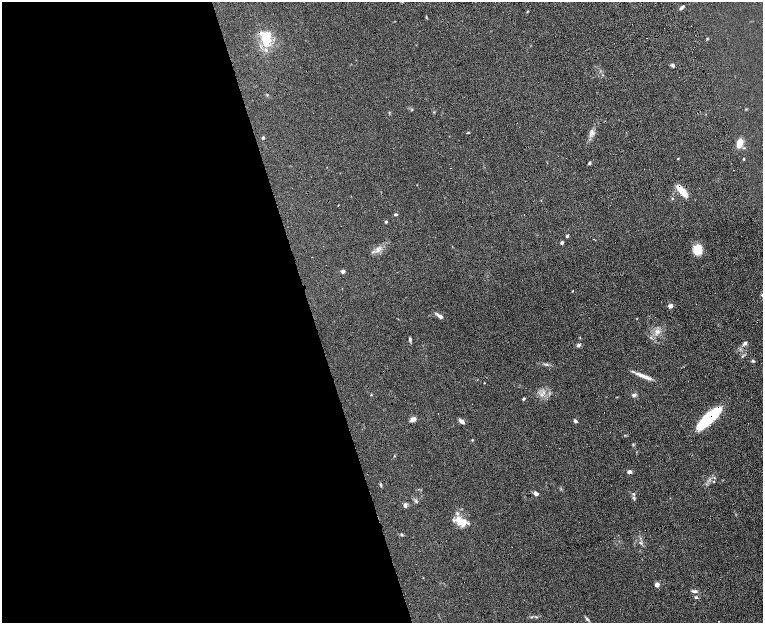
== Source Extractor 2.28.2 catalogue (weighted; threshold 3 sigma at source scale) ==
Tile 9 of 4 x 4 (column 1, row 3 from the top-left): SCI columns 57-1577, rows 1559-2799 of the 6199 x 5478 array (HDU 1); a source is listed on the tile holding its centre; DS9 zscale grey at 2 x 2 block average (1 PNG px = mean of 2 x 2 image px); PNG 765 x 625 px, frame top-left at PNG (2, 2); no overlay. Shown black and unused: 43% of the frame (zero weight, under 8 of 16 exposures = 4% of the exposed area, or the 3 px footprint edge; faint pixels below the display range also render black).
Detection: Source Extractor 2.28.2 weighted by HDU 2 'WHT'; one run over the whole footprint, this tile lists its part. Background 0.0564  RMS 0.004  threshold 0.0164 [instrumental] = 3 sigma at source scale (4.09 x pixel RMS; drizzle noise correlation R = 1.36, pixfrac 0.8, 0.05/0.05 arcsec/px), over >= 5 px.
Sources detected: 65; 2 cosmic-ray / hot-pixel residue — not listed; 5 inside a brighter listed object's ellipse — not listed separately; the other 58 listed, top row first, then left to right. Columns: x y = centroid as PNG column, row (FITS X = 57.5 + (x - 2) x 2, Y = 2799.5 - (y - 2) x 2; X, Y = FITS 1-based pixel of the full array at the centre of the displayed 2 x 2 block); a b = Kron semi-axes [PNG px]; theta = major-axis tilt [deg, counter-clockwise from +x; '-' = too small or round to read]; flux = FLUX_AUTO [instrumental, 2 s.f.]
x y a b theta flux
682 7 7 3 43 2.2
426 17 4 2 - 0.76
266 39 19 11 83 26
707 39 4 3 - 0.71
673 65 4 3 - 1.9
746 109 3 2 - 0.62
591 132 10 3 66 3.8
263 137 4 3 - 1.1
739 143 9 5 68 13
678 159 2 2 - 0.59
744 159 3 3 - 0.72
589 163 4 3 - 1.3
450 168 2 2 - 0.31
680 189 13 7 -46 12
672 199 3 2 - 0.56
338 205 3 2 - 0.36
395 214 4 3 - 1.4
386 222 3 3 - 1
567 236 4 3 - 1.3
594 239 3 2 - 0.44
562 243 3 3 - 2.5
697 249 9 8 - 17
378 250 8 4 82 3.6
372 252 3 2 - 0.79
343 271 4 3 - 2.3
670 306 5 4 - 3.8
440 316 9 4 -36 3.5
657 332 6 4 -27 3.2
410 339 7 3 -85 1.7
745 343 5 4 - 2.2
578 345 4 4 - 2.1
753 361 4 3 - 1.2
644 376 23 4 -24 7.9
484 383 2 2 - 0.47
371 395 3 2 - 0.55
634 395 6 4 15 2.1
523 399 4 3 - 1.4
709 418 26 8 43 63
413 419 7 5 23 4.1
462 421 7 4 -36 3.7
575 421 4 3 - 2.1
472 440 3 2 - 0.69
633 444 3 3 - 0.78
629 472 4 3 - 3.6
714 478 3 2 - 0.66
714 481 3 2 - 0.55
381 485 6 3 -74 1.3
536 493 5 3 - 3.4
634 498 6 3 -72 1.6
405 505 6 5 - 2.5
458 520 9 8 - 8.5
468 523 4 3 - 1.3
402 534 4 3 - 1
640 543 5 2 - 1.2
657 585 3 3 - 13
694 591 8 4 -2 2.5
696 597 4 3 - 1.2
587 619 7 3 -54 1.6
Overlapping masked pixels (flux is a lower limit): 3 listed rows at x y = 680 189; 709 418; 629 472
Diffuse or blended objects may show on this block-average render without a row.